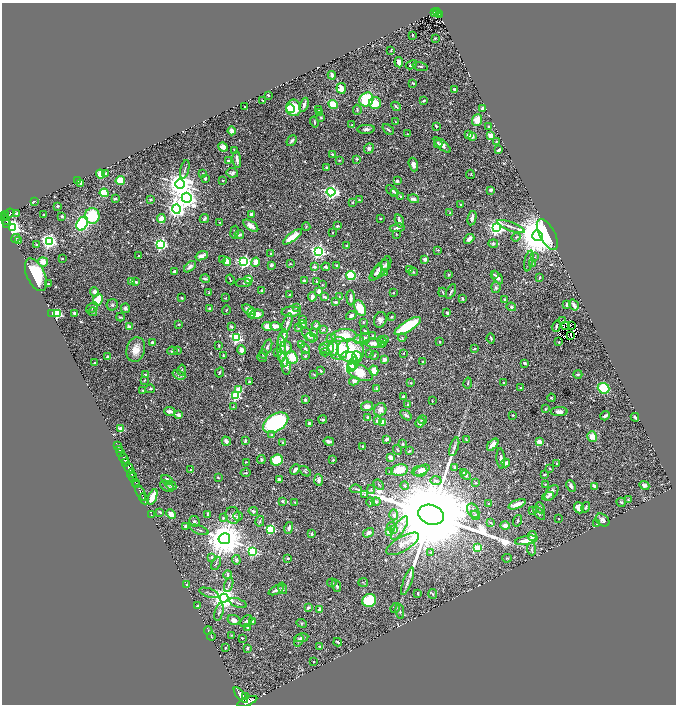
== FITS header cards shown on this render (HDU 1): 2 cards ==
NAXIS1  =                 1348
NAXIS2  =                 1404

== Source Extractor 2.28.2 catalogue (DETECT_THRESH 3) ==
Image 1348 x 1404 px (HDU 1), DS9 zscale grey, zoomed out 1/2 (1 PNG px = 2 x 2 image px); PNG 678 x 706 px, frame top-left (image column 1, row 1403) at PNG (2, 3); each listed source drawn as its Kron ellipse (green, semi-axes under 4 px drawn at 4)
Background 0.918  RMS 0.022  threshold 0.0668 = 3 sigma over >= 5 px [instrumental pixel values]
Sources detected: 776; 44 cannot appear on this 1/2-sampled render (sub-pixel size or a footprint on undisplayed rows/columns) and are neither listed nor drawn; of the other 732, the 500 brightest by FLUX_AUTO listed and drawn (232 fainter detections omitted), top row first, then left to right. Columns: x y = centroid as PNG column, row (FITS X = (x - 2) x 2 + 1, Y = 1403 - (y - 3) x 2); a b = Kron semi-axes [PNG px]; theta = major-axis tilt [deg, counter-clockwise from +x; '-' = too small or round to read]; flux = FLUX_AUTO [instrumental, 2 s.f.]
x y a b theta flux
434 12 2 1 - 23
436 12 3 2 - 99
438 13 2 1 - 62
439 15 2 1 - 51
413 35 2 2 - 5.5
435 38 3 3 - 4.9
391 50 4 2 - 4.5
399 62 5 3 - 33
411 65 6 3 29 18
420 66 8 3 -14 8.5
332 75 4 3 - 15
413 83 3 2 - 6.7
341 88 5 4 - 45
454 89 2 2 - 37
268 95 3 2 - 5.3
366 99 7 6 - 290
263 100 3 2 - 4.4
424 101 3 2 - 9.1
375 103 6 6 - 88
333 104 5 3 - 140
304 105 7 3 70 14
396 106 5 2 - 7.3
245 107 2 2 - 6.2
294 108 8 7 - 100
290 109 4 4 - 210
318 109 3 2 - 5.5
482 109 4 3 - 11
357 110 5 3 - 7.2
319 113 4 3 - 3.8
321 118 4 3 - 4.9
477 120 6 4 70 68
314 122 6 3 -76 6.8
396 122 2 2 - 4.9
352 125 2 2 - 6.6
436 126 3 2 - 6.5
489 126 3 3 - 5.3
366 129 9 4 2 16
388 129 6 3 -40 8.5
232 131 4 3 - 29
407 134 2 2 - 4.2
468 135 4 3 - 16
491 136 3 3 - 190
472 137 2 2 - 70
292 141 6 4 50 12
496 142 3 2 - 4
438 144 4 4 - 5.7
442 145 10 4 -40 21
223 147 5 4 - 31
369 148 5 5 - 14
234 150 4 2 - 3.5
498 150 3 2 - 8.1
332 154 2 2 - 20
357 159 2 2 - 17
237 160 8 3 -83 22
339 160 3 2 - 3.8
228 161 2 2 - 14
413 165 7 4 -71 21
327 167 3 3 - 6.5
185 169 9 2 76 6.9
106 173 3 2 - 6.4
203 173 3 2 - 6.7
232 173 5 5 - 11
101 174 4 4 - 49
470 174 4 3 - 3.7
205 178 3 3 - 13
222 180 2 2 - 6
78 181 3 3 - 22
120 181 5 4 - 100
397 181 3 2 - 11
81 183 3 2 - 11
180 184 5 4 - 6300
392 190 7 3 -39 15
491 190 3 3 - 13
331 192 4 4 - 1300
395 192 3 3 - 4.8
104 193 4 4 - 92
400 196 3 2 - 4.2
187 198 5 5 - 3300
115 199 3 2 - 6.2
151 199 2 2 - 19
413 199 6 3 -18 17
359 200 2 2 - 5.7
34 201 4 3 - 3.9
353 202 3 2 - 3.8
460 205 2 2 - 3.4
57 206 3 2 - 7
176 209 4 4 - 2100
10 213 5 2 - 160
450 213 3 2 - 4
16 214 2 2 - 49
252 214 3 2 - 28
4 215 5 2 - 970
44 215 2 2 - 3.4
62 216 2 2 - 27
92 216 8 7 - 210
6 218 4 2 - 490
472 218 7 3 78 26
161 219 4 3 - 67
204 219 5 3 - 8.3
380 219 3 2 - 4
6 221 2 2 - 230
399 221 7 3 -75 19
220 222 2 2 - 7.2
7 223 3 2 - 350
82 224 7 5 62 540
251 226 8 4 -34 27
338 226 4 2 - 9.3
306 227 4 3 - 3.8
511 227 14 3 -21 13
12 228 4 3 - 2800
397 228 7 3 9 14
496 228 4 4 - 1700
234 232 6 3 80 5.8
333 233 2 2 - 5.4
239 234 4 3 - 15
397 234 3 2 - 3.6
547 234 17 7 -62 600
537 236 5 5 - 22000
293 237 11 4 36 100
516 237 5 3 - 6.6
16 238 5 3 - 5
469 239 6 3 41 27
18 240 4 3 - 4.7
49 241 4 4 - 1700
161 244 4 4 - 860
493 244 5 4 - 8.2
37 245 2 2 - 7.7
346 246 2 2 - 16
438 250 4 3 - 4.2
318 251 4 4 - 1500
271 253 2 2 - 25
139 256 3 2 - 4
202 256 6 4 18 29
535 257 4 3 - 4.9
62 259 2 2 - 3.7
223 259 3 3 - 5.3
425 259 2 2 - 55
227 261 4 3 - 49
529 261 10 3 78 8.5
43 262 5 4 - 44
244 262 4 3 - 1100
256 262 4 3 - 49
290 264 3 3 - 4.9
386 264 8 5 69 12
532 264 4 3 - 5.3
271 265 4 3 - 14
337 265 3 3 - 6.9
190 267 7 4 43 18
314 267 4 3 - 11
326 267 4 3 - 12
381 269 11 5 52 34
409 270 4 3 - 4.5
175 272 3 3 - 24
413 272 4 3 - 5.3
376 273 10 4 58 11
385 273 2 2 - 24
449 274 3 3 - 5.9
36 275 17 9 -66 200
494 275 4 3 - 4.2
351 276 4 4 - 330
497 278 7 4 -49 19
539 278 3 2 - 6.7
205 279 5 2 - 6.7
230 279 5 2 - 4.1
248 279 3 3 - 160
304 281 3 2 - 16
316 281 2 2 - 6.2
132 282 2 2 - 53
136 282 3 2 - 7.4
244 283 8 4 4 8
48 284 3 2 - 4.4
322 285 2 2 - 6.1
496 287 5 4 - 12
262 290 3 2 - 6
451 291 8 2 64 7.6
95 292 5 4 - 22
319 292 3 2 - 37
443 292 5 2 - 4.7
209 293 4 2 - 6.9
393 293 2 2 - 4
289 295 3 2 - 4.5
339 296 3 3 - 4
312 297 4 3 - 19
325 297 3 2 - 15
181 298 3 2 - 4.6
225 298 3 2 - 3.6
351 298 7 3 -87 13
463 299 3 2 - 8.4
504 299 3 2 - 7.6
98 300 6 4 64 130
336 302 3 2 - 9
112 305 6 5 - 8.3
566 305 3 2 - 7.3
574 305 6 2 -57 14
296 307 3 3 - 5.7
511 307 5 4 - 9.3
92 308 6 4 35 10
125 308 4 4 - 12
210 308 3 3 - 16
360 308 8 5 -61 88
226 310 5 2 - 3.8
249 310 7 3 -33 35
93 312 4 3 - 4.5
291 312 9 5 3 33
52 313 3 2 - 10
75 313 3 2 - 15
251 313 5 4 - 22
447 313 3 3 - 8.7
58 314 3 3 - 400
257 314 7 4 7 52
351 316 5 4 - 14
120 317 4 2 - 4.7
392 317 2 2 - 9
302 320 3 2 - 21
380 320 8 6 71 19
563 320 2 1 - 9
363 322 2 2 - 4.7
287 323 10 2 72 27
179 324 3 2 - 4.3
302 324 4 3 - 4.7
316 325 4 3 - 14
571 325 3 1 - 4.2
267 326 5 4 - 30
275 326 5 3 - 34
408 326 15 5 32 270
556 326 6 2 72 7.7
566 326 2 1 - 5.1
129 327 2 2 - 53
231 327 3 3 - 15
299 328 3 2 - 11
323 330 3 3 - 6.8
365 331 3 3 - 6.4
314 333 3 3 - 8.9
308 335 9 4 -49 13
344 336 12 6 4 93
373 336 4 3 - 9.3
571 336 2 1 - 4.3
312 337 6 3 -17 7.1
236 338 4 3 - 680
283 338 9 2 76 75
331 338 5 4 - 12
402 338 4 3 - 4.2
365 339 5 5 - 21
491 339 5 2 - 7.4
359 340 5 4 - 8.9
384 340 3 2 - 4.2
153 342 3 2 - 10
382 342 5 3 - 15
440 342 2 2 - 10
559 342 2 2 - 6.2
374 343 8 4 -2 34
381 344 3 2 - 10
219 345 2 2 - 5.6
301 345 4 3 - 6
267 347 8 4 70 12
281 348 14 3 -87 58
286 348 6 6 - 37
323 348 4 3 - 10
326 348 7 6 - 27
333 348 8 5 -85 71
338 348 11 10 - 130
136 349 12 9 75 57
305 349 6 3 -59 12
474 349 4 2 - 6.1
177 350 3 2 - 8.8
242 350 4 4 - 33
172 351 5 4 - 7
350 351 14 11 -12 260
325 352 5 3 - 4.3
278 353 2 2 - 9.4
369 353 3 3 - 5.1
404 353 2 2 - 9.4
263 354 5 3 - 8.1
223 356 4 2 - 6.9
305 356 4 3 - 7.9
374 356 4 3 - 5.4
108 357 2 2 - 39
262 357 5 3 - 7.6
292 357 7 5 -62 99
349 357 8 5 -13 50
357 357 6 5 - 22
283 359 8 4 -64 38
384 360 4 4 - 23
422 361 2 2 - 6.5
94 363 3 2 - 5.8
354 363 6 5 - 33
525 363 3 2 - 10
286 366 8 4 -83 22
351 367 4 3 - 250
182 370 5 4 - 6.1
374 370 5 4 - 50
321 371 4 2 - 7.2
219 372 5 3 - 6.7
360 372 14 7 -25 110
314 374 3 2 - 4
578 374 4 3 - 8.4
145 375 4 3 - 8.1
179 375 6 4 -23 10
145 380 4 3 - 3.5
249 381 3 3 - 6.8
354 381 5 4 - 17
411 383 3 3 - 4
468 383 5 3 - 6
504 383 4 3 - 8.6
377 388 4 3 - 9.5
521 388 3 2 - 8.2
604 388 6 5 - 240
150 389 5 3 - 7.8
239 390 3 3 - 150
143 391 4 4 - 5.6
236 396 3 3 - 520
403 396 3 2 - 7.8
551 398 4 3 - 4
305 400 3 3 - 10
432 401 2 2 - 3.5
408 404 3 2 - 7.6
367 406 6 4 11 34
233 407 3 3 - 4.1
545 409 3 3 - 6
380 410 7 6 - 31
169 411 5 3 - 28
559 412 8 4 0 22
178 415 2 2 - 55
406 415 6 3 -36 14
513 415 3 2 - 7
605 416 5 2 - 9.2
368 417 3 3 - 13
635 417 4 2 - 11
323 420 4 3 - 9.3
423 420 4 2 - 3.5
378 421 3 3 - 49
383 422 4 4 - 37
276 423 14 8 31 670
309 423 3 2 - 24
420 423 5 4 - 15
121 429 3 2 - 130
272 435 3 3 - 3.8
592 437 5 4 - 48
387 439 4 3 - 9.7
466 439 3 2 - 4.9
226 441 5 3 - 24
245 441 4 2 - 9.7
329 441 5 3 - 15
539 442 2 2 - 86
283 443 2 2 - 36
403 444 3 3 - 5.7
117 445 2 1 - 56
493 445 7 4 47 38
363 446 3 2 - 5.6
454 447 9 3 72 11
119 450 4 1 - 190
397 450 5 2 - 3.9
410 451 3 2 - 7
121 453 2 1 - 140
390 457 4 3 - 21
124 458 5 2 - 2100
501 458 10 3 -85 15
261 460 4 3 - 7.2
277 460 6 5 - 220
333 460 3 3 - 4.9
125 462 2 1 - 740
246 462 4 2 - 3.6
506 463 4 4 - 16
556 463 2 2 - 4.8
455 467 3 2 - 7.7
129 468 5 2 - 3600
550 468 3 2 - 4.2
190 470 3 2 - 3.6
295 470 6 3 47 20
399 470 8 5 11 86
422 470 9 3 27 24
305 471 7 4 -32 6.3
420 471 8 5 7 29
390 472 3 3 - 5.6
245 473 5 2 - 4.4
463 473 2 2 - 12
131 474 4 2 - 760
544 474 3 2 - 6.1
466 475 5 4 - 10
133 477 4 2 - 670
218 478 4 2 - 4.9
279 479 3 2 - 23
167 480 6 4 -32 32
319 480 6 3 -86 24
436 480 6 3 0 8.2
135 482 2 2 - 570
476 483 3 2 - 5.5
137 484 2 2 - 260
545 484 2 2 - 6
171 485 5 4 - 7.4
379 485 6 3 -42 5.5
644 485 5 3 - 16
167 486 7 5 -28 11
405 486 4 4 - 9.3
571 486 6 3 -63 18
594 486 3 2 - 14
356 489 6 3 -6 7.4
371 489 4 3 - 5.3
141 493 8 2 -62 3000
552 493 9 5 53 20
365 495 4 4 - 3.5
548 496 6 4 16 10
153 497 8 4 67 84
144 499 6 2 -62 2600
628 500 2 2 - 6.6
282 501 2 2 - 31
376 501 4 3 - 9.5
295 502 2 2 - 4.3
370 502 4 2 - 7.5
621 502 5 3 - 6.4
488 504 3 3 - 5.4
517 504 9 3 23 36
586 507 5 2 - 6.6
540 508 6 3 -66 11
579 508 6 5 - 37
532 510 2 2 - 9.9
253 511 5 3 - 10
473 511 7 5 -56 18
160 512 4 2 - 5.2
539 513 8 4 -52 8.9
171 514 5 4 - 39
207 514 4 2 - 5.8
151 515 2 1 - 33
233 515 8 7 - 30
394 515 5 4 - 15
431 515 13 9 -18 190000
475 515 5 4 - 8.1
238 516 5 3 - 7.8
223 518 4 3 - 6.9
559 519 2 2 - 11
603 520 7 5 -38 19
194 521 5 5 - 8.2
260 521 5 3 - 6.6
518 521 6 3 74 7.4
490 522 4 3 - 5.4
596 524 4 3 - 3.5
185 526 3 3 - 7.7
391 526 4 4 - 7.1
505 526 4 3 - 23
289 528 6 3 76 17
400 528 13 5 57 33
271 529 3 3 - 460
394 529 3 2 - 24
199 530 10 2 -21 6.5
389 532 2 2 - 55
368 533 6 3 32 17
312 534 2 2 - 19
532 536 5 3 - 32
224 539 6 5 - 16000
526 540 11 4 10 51
403 544 18 7 30 44
478 548 3 3 - 86
532 549 6 4 -87 10
252 552 4 3 - 540
431 552 4 3 - 5.5
211 557 2 2 - 12
288 558 4 3 - 6.1
507 558 5 3 - 4.6
236 560 5 4 - 7.5
216 563 7 3 62 5.4
227 575 4 2 - 5.8
408 581 15 3 69 19
363 582 5 2 - 3.6
332 583 5 3 - 5.1
187 585 3 2 - 43
229 585 7 2 73 6.3
336 586 6 3 -66 14
283 588 6 4 -73 11
276 590 8 2 25 20
209 593 10 2 -17 7.1
418 594 3 2 - 4.4
433 594 5 3 - 5.9
224 598 4 4 - 5300
369 600 7 6 - 230
238 603 9 2 -21 6.2
198 606 3 3 - 20
308 608 3 2 - 10
395 608 5 4 - 5.2
320 609 3 3 - 21
400 611 7 3 -82 7.6
219 612 9 4 75 9.8
234 620 6 5 - 27
246 621 7 5 49 10
252 622 3 3 - 27
302 623 5 4 - 6.5
248 628 2 2 - 24
208 631 4 2 - 3.6
231 635 3 3 - 3.4
211 636 4 2 - 4.1
242 638 2 2 - 5.4
301 638 7 4 9 9.9
299 640 6 4 71 9.8
338 642 4 2 - 6.8
320 646 3 2 - 6.9
225 648 2 2 - 9.7
248 648 2 2 - 5.8
314 662 2 2 - 3.5
241 695 10 4 -50 7300
246 697 4 2 - 1100
247 701 10 4 21 7700
At the frame edge (FLAGS 8, measured only in part): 1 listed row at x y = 247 701
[232 fainter detections neither listed nor drawn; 44 sub-pixel or undisplayed-footprint detections neither listed nor drawn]